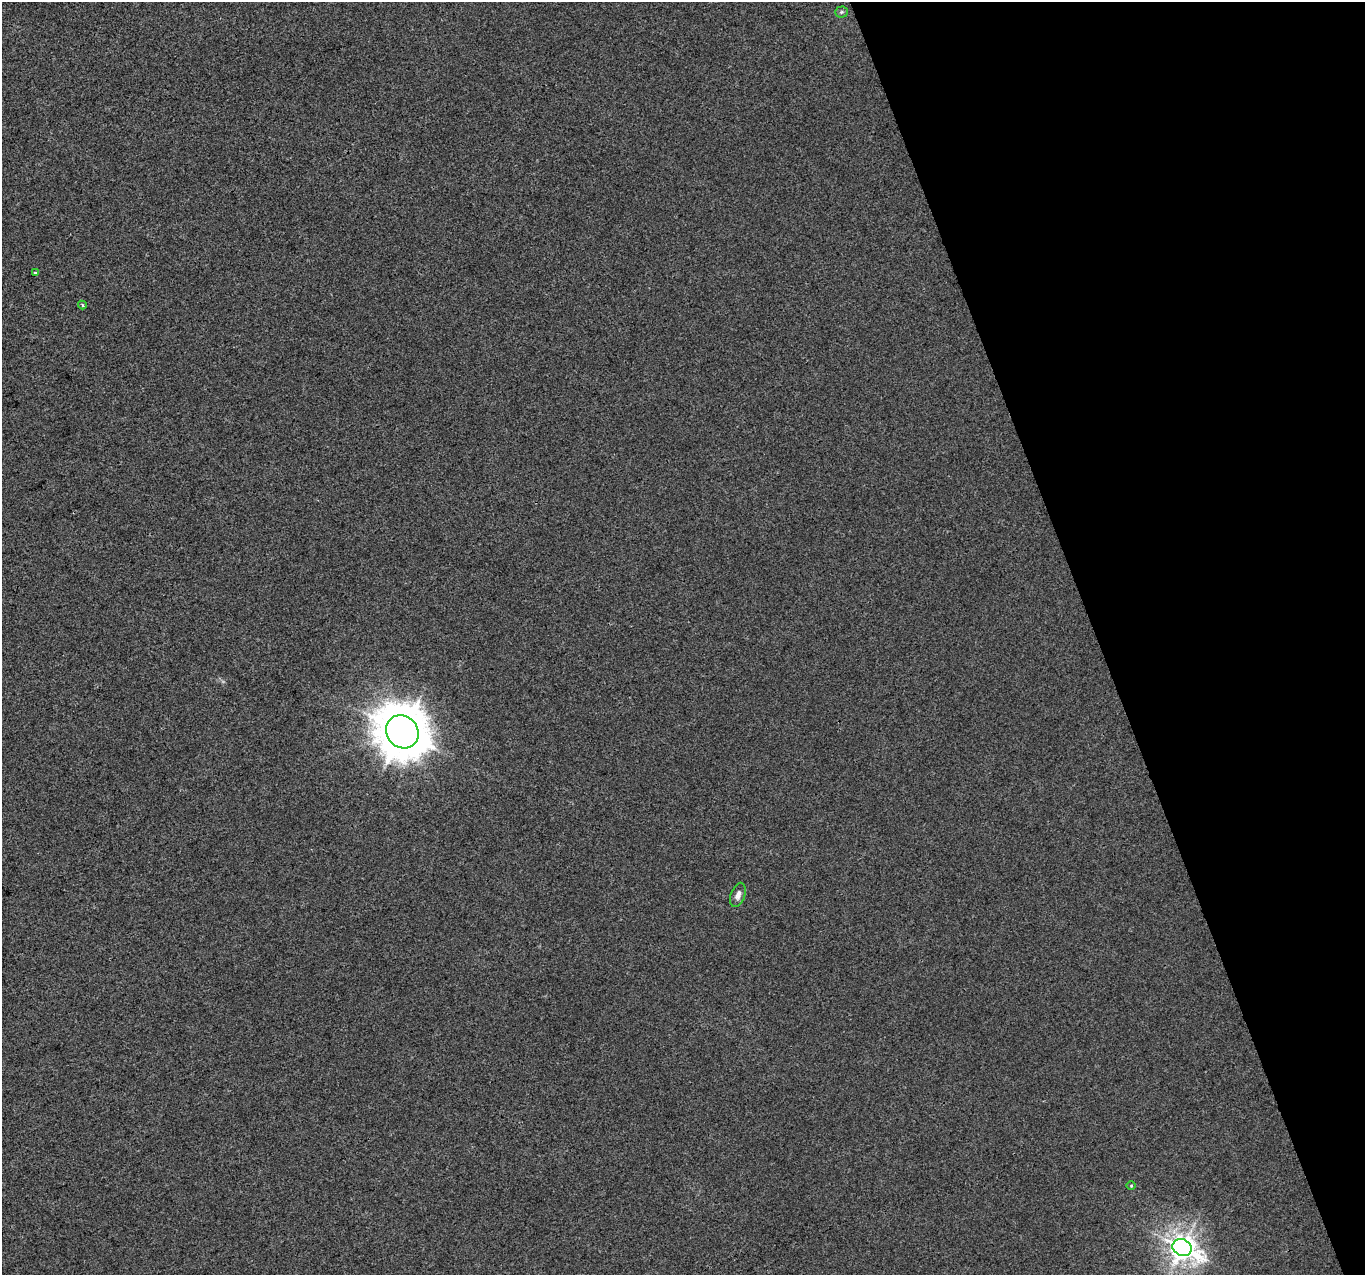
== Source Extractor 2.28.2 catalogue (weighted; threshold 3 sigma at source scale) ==
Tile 12 of 4 x 4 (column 4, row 3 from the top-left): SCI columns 4091-5453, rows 1398-2670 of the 5453 x 5286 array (HDU 1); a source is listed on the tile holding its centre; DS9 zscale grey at full resolution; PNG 1367 x 1277 px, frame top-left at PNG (2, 2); each listed source drawn as its Kron ellipse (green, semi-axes under 4 px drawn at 4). Shown black and unused: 20% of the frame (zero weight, under 3 of 4 exposures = <1% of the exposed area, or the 3 px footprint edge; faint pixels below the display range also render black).
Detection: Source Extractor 2.28.2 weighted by HDU 2 'WHT'; one run over the whole footprint, this tile lists its part. Background 3.49e-05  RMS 0.0036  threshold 0.0161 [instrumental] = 3 sigma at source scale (4.5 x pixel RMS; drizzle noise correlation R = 1.50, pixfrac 1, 0.0396/0.0396 arcsec/px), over >= 5 px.
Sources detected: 7; all 7 listed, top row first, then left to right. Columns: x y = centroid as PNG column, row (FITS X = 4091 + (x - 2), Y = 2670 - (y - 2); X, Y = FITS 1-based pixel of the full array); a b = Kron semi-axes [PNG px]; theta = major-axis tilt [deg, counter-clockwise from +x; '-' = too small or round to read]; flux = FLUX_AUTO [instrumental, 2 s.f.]
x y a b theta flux
842 12 6 5 - 0.62
35 273 4 3 - 0.48
82 305 4 3 - 0.54
402 732 17 15 -50 1200
738 895 12 7 71 1.8
1131 1186 5 3 - 0.3
1182 1248 10 8 -26 320